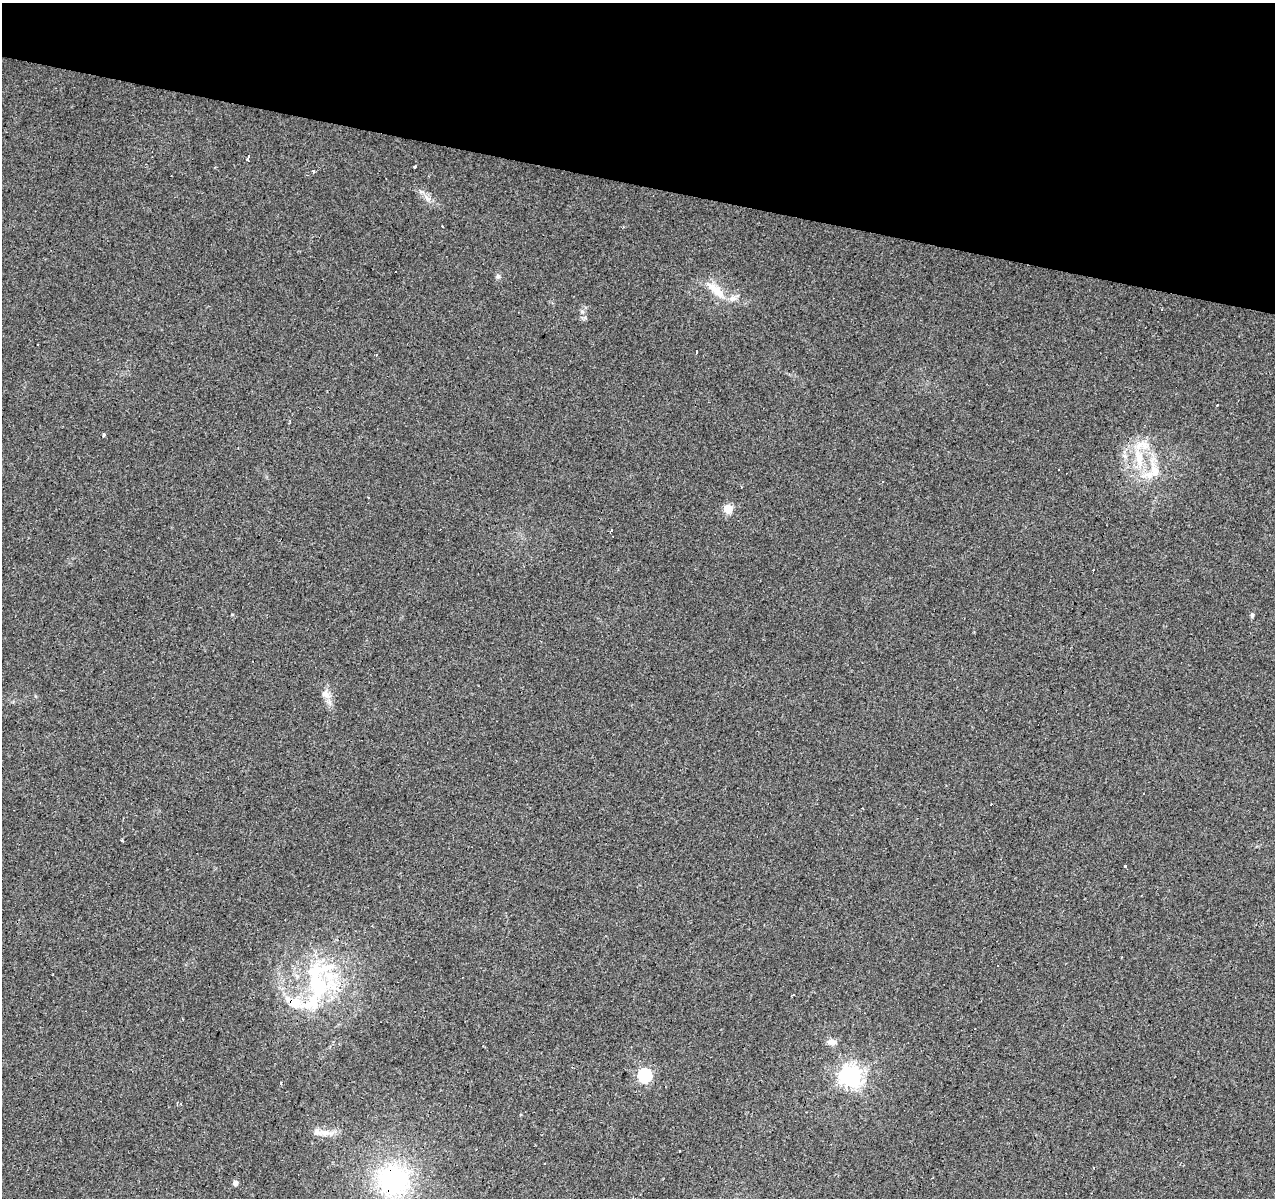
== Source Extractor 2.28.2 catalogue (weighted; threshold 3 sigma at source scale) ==
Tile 2 of 4 x 4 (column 2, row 1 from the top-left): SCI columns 1281-2553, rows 3871-5066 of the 5100 x 5286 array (HDU 1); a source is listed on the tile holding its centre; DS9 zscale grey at full resolution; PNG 1277 x 1200 px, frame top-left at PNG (2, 3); no overlay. Shown black and unused: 15% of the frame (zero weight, under 2 of 3 exposures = <1% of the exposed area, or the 3 px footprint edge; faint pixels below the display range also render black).
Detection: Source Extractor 2.28.2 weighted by HDU 2 'WHT'; one run over the whole footprint, this tile lists its part. Background 0.0685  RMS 0.007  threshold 0.0315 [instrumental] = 3 sigma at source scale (4.5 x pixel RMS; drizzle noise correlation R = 1.50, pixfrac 1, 0.0396/0.0396 arcsec/px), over >= 5 px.
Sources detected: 48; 11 cosmic-ray / hot-pixel residue — not listed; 6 inside a brighter listed object's ellipse — not listed separately; the other 31 listed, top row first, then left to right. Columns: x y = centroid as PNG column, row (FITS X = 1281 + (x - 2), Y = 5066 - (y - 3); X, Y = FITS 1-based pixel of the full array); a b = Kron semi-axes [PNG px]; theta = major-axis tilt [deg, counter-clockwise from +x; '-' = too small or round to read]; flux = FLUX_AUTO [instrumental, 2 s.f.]
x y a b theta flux
248 158 6 3 73 7.5
415 166 3 3 - 2.4
314 171 3 3 - 3.5
427 198 12 6 -48 4.1
442 226 3 2 - 0.84
498 276 6 5 - 1.4
716 290 31 9 -41 13
696 351 4 3 - 16
376 355 3 3 - 0.61
1218 404 3 3 - 1.3
103 435 4 3 - 2.3
1139 458 23 11 -77 17
1153 471 25 17 47 18
368 497 2 2 - 0.56
728 508 5 5 - 21
612 531 3 3 - 19
232 614 5 3 - 0.52
1252 615 5 5 - 1.4
325 694 11 9 -21 4.4
122 841 5 3 - 0.6
1126 866 3 3 - 1.9
316 982 59 24 -79 68
793 995 4 2 - 0.62
296 1003 50 14 -13 25
831 1042 12 8 -4 3.9
645 1075 6 6 - 110
851 1076 7 7 - 480
177 1103 3 3 - 0.74
325 1133 17 9 -6 6.6
393 1180 30 29 - 100
235 1183 6 5 - 2.4
Overlapping masked pixels (flux is a lower limit): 2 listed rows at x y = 296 1003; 393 1180
Unlisted compact peaks at least as high as the median listed source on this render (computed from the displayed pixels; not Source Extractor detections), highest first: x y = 582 312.